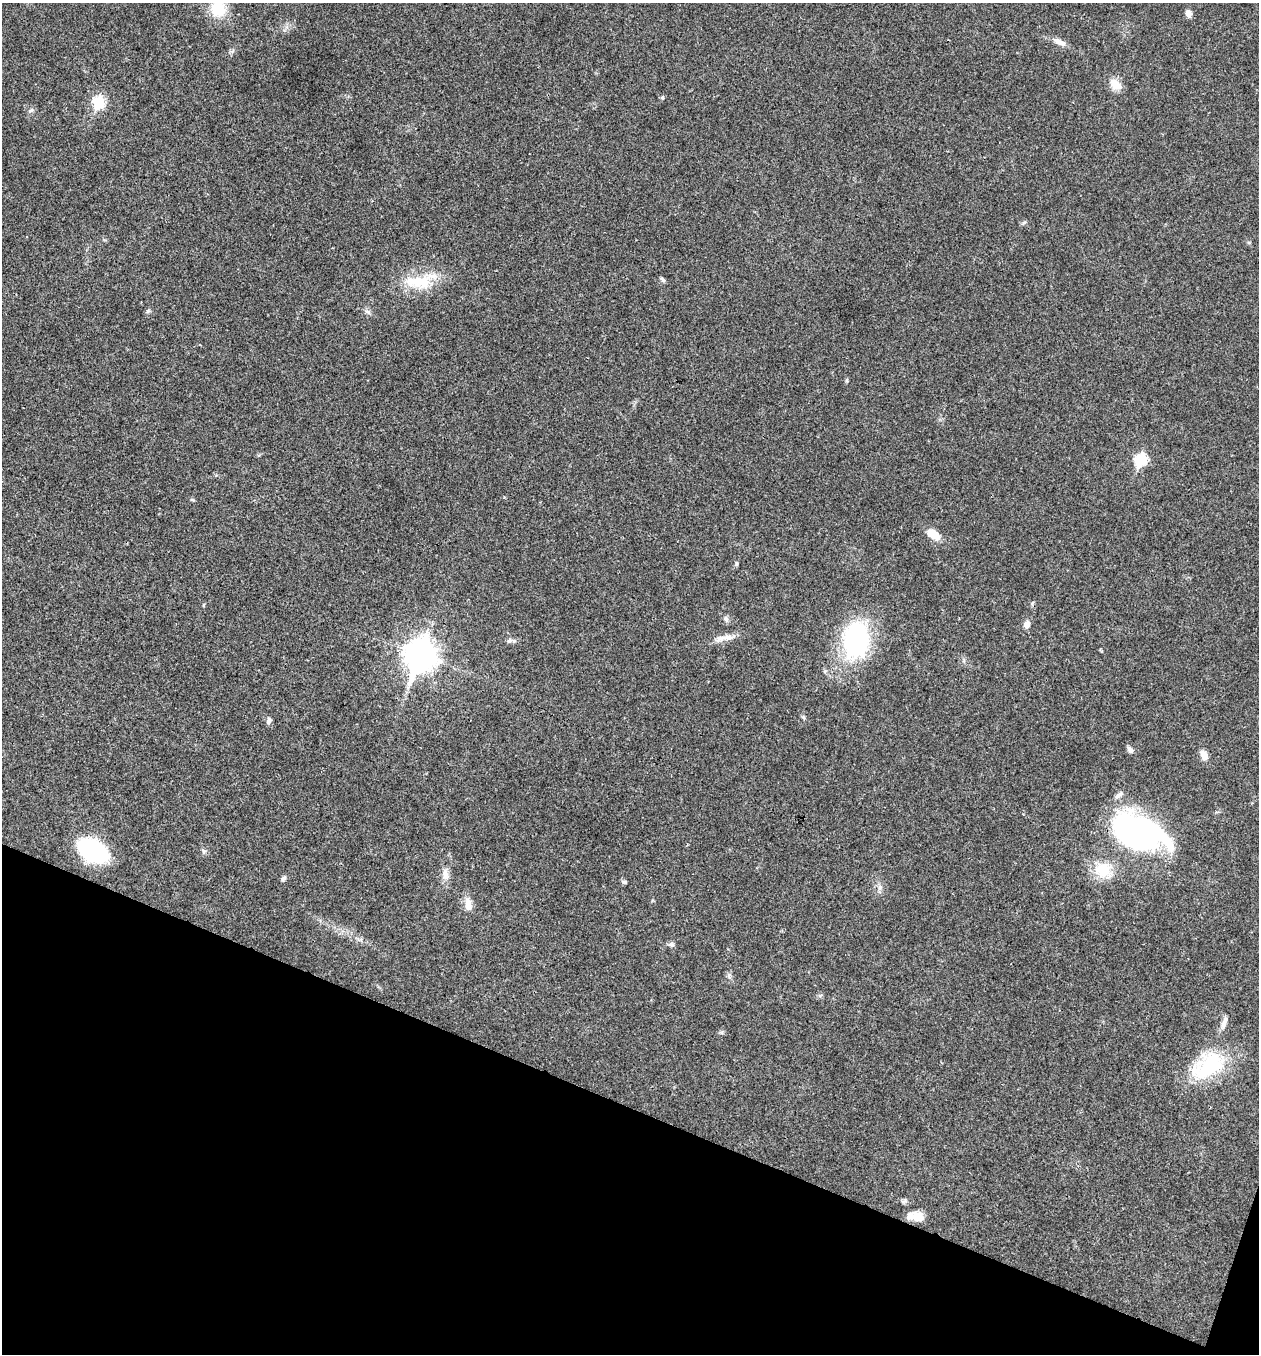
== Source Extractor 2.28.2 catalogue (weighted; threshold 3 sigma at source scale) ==
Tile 15 of 4 x 4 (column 3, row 4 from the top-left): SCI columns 2781-4037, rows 3-1354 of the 5430 x 5417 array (HDU 1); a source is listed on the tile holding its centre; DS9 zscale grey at full resolution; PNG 1261 x 1356 px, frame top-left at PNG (2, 3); no overlay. Shown black and unused: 19% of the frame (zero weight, under 3 of 4 exposures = <1% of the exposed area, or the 3 px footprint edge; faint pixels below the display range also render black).
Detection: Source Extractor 2.28.2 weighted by HDU 2 'WHT'; one run over the whole footprint, this tile lists its part. Background 0.0221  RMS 0.0041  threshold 0.0182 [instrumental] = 3 sigma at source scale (4.5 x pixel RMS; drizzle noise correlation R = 1.50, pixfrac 1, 0.05/0.05 arcsec/px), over >= 5 px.
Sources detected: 44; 1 inside a brighter object's white glare — not listed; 2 inside a brighter listed object's ellipse — not listed separately; the other 41 listed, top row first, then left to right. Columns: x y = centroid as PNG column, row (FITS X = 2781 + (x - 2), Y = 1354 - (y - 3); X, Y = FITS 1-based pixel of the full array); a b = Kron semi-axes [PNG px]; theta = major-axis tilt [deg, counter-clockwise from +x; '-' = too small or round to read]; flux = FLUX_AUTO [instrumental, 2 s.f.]
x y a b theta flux
218 9 15 15 - 14
1188 13 9 7 -79 2
1059 42 20 7 -27 3
1115 84 17 11 -40 4.8
663 97 5 5 - 0.68
99 102 7 6 - 35
31 110 8 5 29 0.9
1249 243 6 3 -19 0.49
663 279 7 5 -50 0.81
418 282 43 18 -1 16
148 311 6 4 88 0.67
367 312 10 5 -35 1.2
847 380 6 4 90 0.52
1140 460 7 6 - 32
192 500 7 3 -9 0.47
933 534 16 8 -32 6.2
736 563 8 4 -90 0.59
726 619 10 5 -75 1.1
1027 624 8 7 - 2.4
721 638 23 8 19 3.8
509 640 8 7 - 1.3
856 640 39 26 86 55
421 655 12 10 72 600
803 717 6 4 -70 0.67
269 721 9 7 80 1.2
1130 750 10 6 -55 1.3
1204 755 12 8 -66 3.1
1138 833 63 40 -22 89
93 851 26 15 -29 62
204 851 6 5 - 0.85
1103 870 24 20 -30 13
445 874 18 8 -88 3.3
283 879 8 5 58 0.97
624 882 6 5 - 0.72
880 887 7 5 46 1
468 905 17 9 -83 4.1
671 944 8 6 -22 1.1
729 976 9 5 -82 1.1
1224 1022 19 6 72 2.7
1208 1065 47 29 32 31
917 1216 16 12 3 4.7
Isophote crosses this tile's border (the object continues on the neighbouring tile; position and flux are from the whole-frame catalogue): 1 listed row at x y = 218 9
Unlisted compact peaks at least as high as the median listed source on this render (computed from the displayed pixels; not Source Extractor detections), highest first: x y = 722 1032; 1024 222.